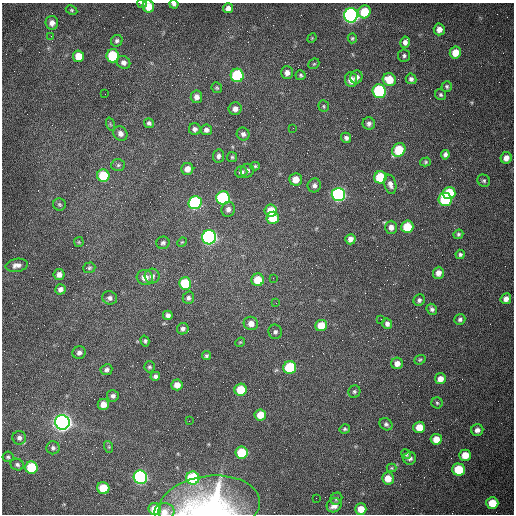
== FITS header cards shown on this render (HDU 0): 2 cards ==
NAXIS1  =                  512 /fastest changing axis
NAXIS2  =                  512 /next to fastest changing axis

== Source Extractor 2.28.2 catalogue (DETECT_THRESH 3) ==
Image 512 x 512 px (HDU 0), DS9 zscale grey, 1 PNG px = 1 image px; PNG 516 x 516 px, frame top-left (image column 1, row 512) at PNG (2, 3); each listed source drawn as its Kron ellipse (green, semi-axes under 4 px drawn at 4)
Background 1540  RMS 24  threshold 71.3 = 3 sigma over >= 5 px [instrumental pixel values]
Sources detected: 152; all 152 listed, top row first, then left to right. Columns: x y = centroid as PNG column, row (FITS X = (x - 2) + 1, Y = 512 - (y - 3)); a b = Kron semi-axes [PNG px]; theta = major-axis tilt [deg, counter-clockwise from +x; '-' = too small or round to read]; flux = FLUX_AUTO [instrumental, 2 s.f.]
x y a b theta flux
142 3 5 3 - 2.2e+03
174 4 4 3 - 3.6e+03
148 6 6 5 - 2.2e+04
228 8 5 5 - 8.3e+03
72 10 6 4 -27 2.3e+03
364 12 6 6 - 4.6e+04
351 15 7 7 - 7.3e+05
52 23 7 6 - 9.4e+03
439 29 6 5 - 1.1e+04
51 36 3 2 - 1.1e+03
312 38 5 4 - 1.4e+03
352 38 5 4 - 2.4e+03
117 41 6 5 - 3.8e+03
405 42 6 4 79 6.3e+03
455 53 6 5 - 2.4e+04
78 56 6 5 - 2.5e+04
113 56 6 6 - 9.6e+04
404 56 6 6 - 3.3e+03
123 62 7 6 - 7.1e+03
314 64 6 5 - 2.0e+03
287 73 6 6 - 7.8e+03
237 75 7 6 - 1.3e+05
301 75 5 5 - 2.7e+03
356 77 7 6 - 7.5e+03
411 79 5 5 - 5.0e+03
351 80 7 6 - 1.3e+04
389 80 7 6 - 3.3e+04
447 86 5 5 - 2.8e+03
217 88 5 5 - 2.3e+03
379 91 7 6 - 2.0e+05
105 94 2 2 - 7.4e+02
441 95 6 5 - 2.9e+03
196 97 6 6 - 8.2e+03
324 106 6 5 - 2.3e+03
235 109 6 6 - 8.2e+03
149 123 5 5 - 3.8e+03
110 124 7 4 -71 2.1e+03
369 124 6 6 - 5.3e+03
293 128 2 2 - 7.6e+02
195 129 6 6 - 5.4e+03
206 130 5 5 - 6.3e+03
120 134 7 6 - 7.9e+03
243 134 6 6 - 4.9e+03
346 138 5 5 - 5.0e+03
399 150 7 6 - 6.0e+04
445 155 5 4 - 5.4e+03
218 156 7 5 83 5.3e+03
232 157 5 5 - 2.4e+03
506 158 6 5 - 1.0e+04
425 162 5 4 - 2.3e+03
118 165 7 6 - 3.0e+03
255 166 4 4 - 2.3e+03
187 169 6 6 - 1.2e+04
247 171 7 6 - 4.3e+03
241 172 6 5 - 6.5e+03
103 176 6 6 - 6.1e+04
380 177 6 6 - 8.8e+04
296 179 6 6 - 1.8e+04
484 181 6 6 - 3.2e+03
390 184 10 6 -76 7.2e+03
314 185 7 6 - 6.0e+03
449 193 6 6 - 7.0e+04
338 195 7 6 - 4.4e+05
223 198 6 6 - 2.6e+05
445 200 6 6 - 1.2e+05
195 202 6 6 - 2.0e+05
59 204 6 6 - 3.1e+03
228 209 7 6 - 7.7e+03
271 210 6 6 - 2.8e+04
273 218 6 6 - 3.3e+04
391 227 6 6 - 8.0e+03
407 227 6 6 - 4.8e+04
458 234 5 4 - 3.1e+03
209 237 7 7 - 5.5e+05
350 239 5 5 - 8.7e+03
79 242 5 5 - 1.7e+03
182 242 5 4 - 1.6e+03
163 243 6 6 - 4.0e+03
460 254 5 4 - 3.2e+03
17 265 11 6 9 7.7e+03
89 268 6 5 - 2.8e+03
438 273 6 5 - 9.4e+03
59 275 5 5 - 8.1e+03
152 276 7 7 - 6.2e+03
145 277 8 7 - 1.5e+04
273 278 2 2 - 7.4e+02
258 280 6 6 - 3.2e+04
185 283 6 6 - 6.7e+04
60 289 5 5 - 6.1e+03
110 298 7 6 - 5.1e+03
188 298 6 5 - 4.3e+03
506 299 5 5 - 1.0e+04
419 300 6 5 - 4.1e+03
276 303 3 2 - 1.2e+03
432 309 6 5 - 4.2e+03
168 315 4 4 - 5.7e+03
381 319 2 2 - 8.4e+02
460 319 5 5 - 4.0e+03
251 323 7 6 - 1.1e+04
387 324 5 5 - 5.4e+03
321 325 6 5 - 3.1e+04
183 329 6 5 - 4.6e+03
275 332 7 7 - 4.6e+03
145 341 5 4 - 2.7e+03
240 342 5 4 - 1.6e+03
79 353 6 6 - 5.3e+03
206 356 4 4 - 2.8e+03
420 360 6 4 21 2.2e+03
397 363 6 5 - 1.0e+04
149 367 5 5 - 2.5e+03
290 367 6 6 - 1.0e+05
106 370 6 5 - 4.9e+03
155 376 5 4 - 4.3e+03
440 379 5 5 - 1.2e+04
177 385 5 5 - 1.3e+04
241 390 6 6 - 4.4e+04
354 392 6 6 - 3.3e+03
113 396 6 5 - 4.9e+03
437 403 6 5 - 2.6e+03
103 404 5 5 - 1.3e+04
260 415 5 5 - 2.4e+04
189 421 2 2 - 6.8e+02
62 422 7 7 - 1.2e+06
386 424 7 5 -40 4.2e+03
419 427 6 5 - 2.5e+04
345 429 5 4 - 2.8e+03
477 430 6 6 - 7.5e+03
19 438 7 6 - 6.6e+03
436 439 5 5 - 2.0e+04
109 447 6 4 -72 2.1e+03
53 448 6 6 - 4.4e+03
241 453 6 6 - 6.1e+04
406 454 5 4 - 2.4e+03
465 455 6 5 - 2.6e+04
8 457 5 5 - 2.9e+03
410 458 6 6 - 5.0e+03
17 465 7 5 -20 3.9e+03
31 468 6 6 - 7.7e+04
391 468 5 4 - 1.8e+03
458 469 6 6 - 5.1e+04
140 477 7 6 - 4.1e+05
193 478 6 6 - 1.5e+05
388 478 6 6 - 2.0e+04
103 488 6 6 - 4.3e+04
316 498 2 2 - 3.5e+03
336 499 6 5 - 3.4e+03
492 503 6 5 - 3.3e+04
334 505 8 6 36 1.3e+04
209 506 51 30 7 2.9e+05
155 509 6 6 - 2.8e+04
361 509 5 5 - 1.9e+04
164 512 10 8 7 1.4e+04
At the frame edge (FLAGS 8, measured only in part): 5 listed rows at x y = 142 3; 174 4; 148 6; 209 506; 164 512